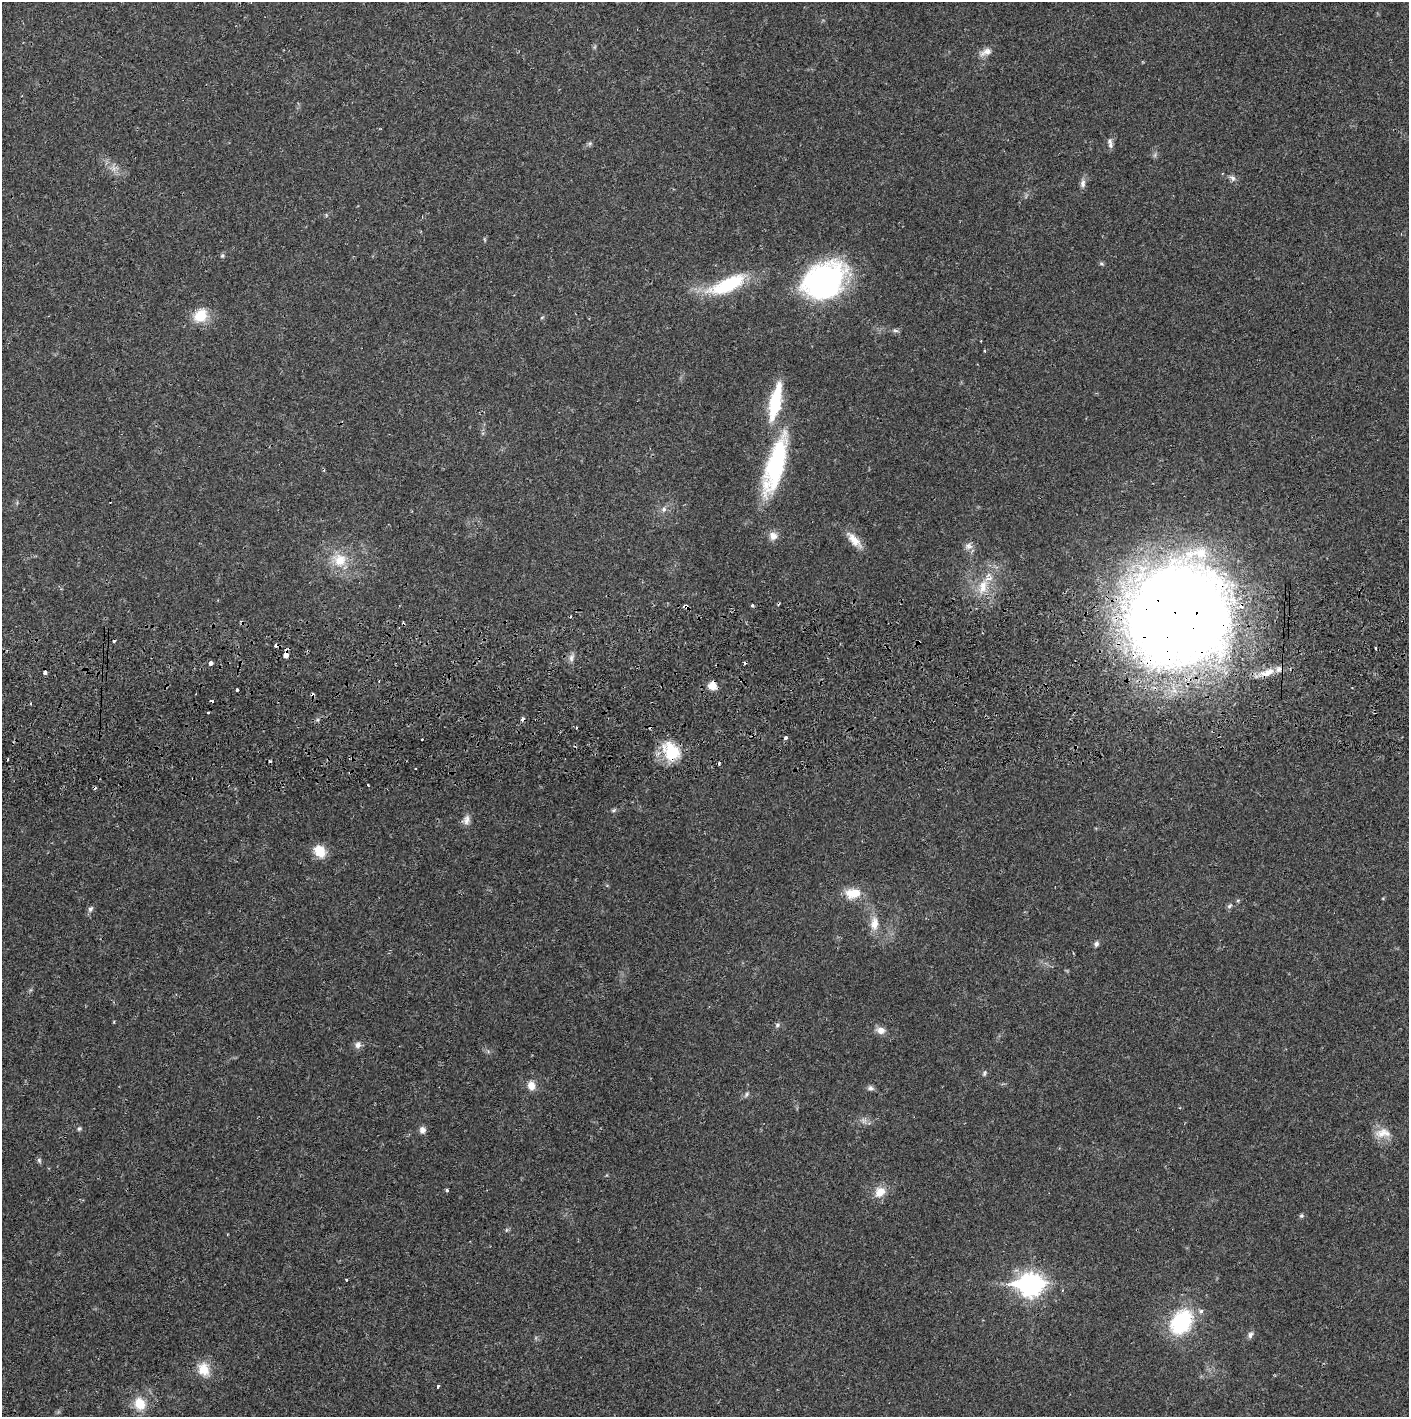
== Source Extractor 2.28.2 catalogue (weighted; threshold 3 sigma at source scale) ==
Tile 5 of 3 x 3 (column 2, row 2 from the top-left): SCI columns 1411-2817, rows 1472-2886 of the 4230 x 4359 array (HDU 1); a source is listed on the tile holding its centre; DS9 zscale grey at full resolution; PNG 1411 x 1419 px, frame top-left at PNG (2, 2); no overlay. Shown black and unused: <1% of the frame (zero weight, under 2 of 3 exposures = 3% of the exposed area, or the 3 px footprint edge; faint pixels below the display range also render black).
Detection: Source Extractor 2.28.2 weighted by HDU 2 'WHT'; one run over the whole footprint, this tile lists its part. Background 0.0216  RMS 0.0034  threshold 0.0155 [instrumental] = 3 sigma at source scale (4.5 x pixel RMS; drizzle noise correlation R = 1.50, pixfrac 1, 0.05/0.05 arcsec/px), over >= 5 px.
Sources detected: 85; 1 too faint to see at this stretch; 17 cosmic-ray / hot-pixel residue — not listed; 2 inside a brighter listed object's ellipse — not listed separately; the other 65 listed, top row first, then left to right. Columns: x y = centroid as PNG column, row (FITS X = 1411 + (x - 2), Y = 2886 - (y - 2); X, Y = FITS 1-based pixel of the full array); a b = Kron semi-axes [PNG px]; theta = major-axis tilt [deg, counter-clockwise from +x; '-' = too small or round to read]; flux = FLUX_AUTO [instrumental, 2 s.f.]
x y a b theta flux
986 52 18 8 25 2.4
1110 141 9 7 -80 0.99
590 143 6 5 - 0.62
1232 178 10 7 -37 1.2
1083 183 11 7 80 1.4
222 256 6 5 - 0.58
1101 264 6 4 17 0.48
824 280 50 37 33 60
728 285 47 16 24 22
201 316 14 12 41 9
542 317 5 3 - 0.33
895 331 8 4 -9 0.73
981 341 3 2 - 0.27
775 402 39 11 79 20
775 465 72 19 74 38
664 509 8 7 - 1.2
773 536 12 11 - 2.4
854 540 26 10 -47 4.4
968 546 11 9 -3 1.9
340 560 20 17 -29 8.2
983 586 23 11 78 6.5
752 605 3 3 - 1
686 606 7 4 -34 1.1
1177 616 84 76 45 800
286 655 5 4 - 8.7
571 658 10 6 81 1.3
211 663 4 4 - 3.3
45 672 4 3 - 1.6
1267 672 23 9 17 5.6
712 686 9 9 - 3.6
237 690 3 3 - 1.3
786 738 4 4 - 0.85
671 751 24 18 -59 12
270 761 4 3 - 0.4
613 810 7 4 20 0.6
466 820 13 9 69 2
320 851 14 11 -52 6.5
853 893 19 12 4 6.7
1229 906 8 5 49 0.77
90 909 9 6 51 0.98
874 924 16 9 85 4.1
1096 944 7 6 - 0.98
777 1025 6 6 - 0.68
881 1030 10 8 -9 2.5
358 1045 9 8 - 1.6
984 1073 8 4 72 0.56
531 1085 10 8 -77 3.3
871 1088 8 7 - 1
747 1094 7 5 62 0.7
863 1121 7 4 -72 0.88
79 1129 6 5 - 0.54
422 1130 9 8 - 1.4
1382 1133 19 13 24 4.7
39 1160 8 5 -74 0.67
447 1190 4 3 - 0.64
880 1192 12 10 45 4.7
1301 1216 6 6 - 0.61
506 1230 6 4 71 0.46
346 1280 3 3 - 0.3
1031 1285 11 9 2 220
1181 1322 29 21 56 25
1250 1335 9 6 73 1.1
203 1369 18 15 -65 5.7
438 1386 3 3 - 0.53
140 1404 13 11 -57 7.1
Overlapping masked pixels (flux is a lower limit): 5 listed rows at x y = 686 606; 1177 616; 286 655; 712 686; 671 751